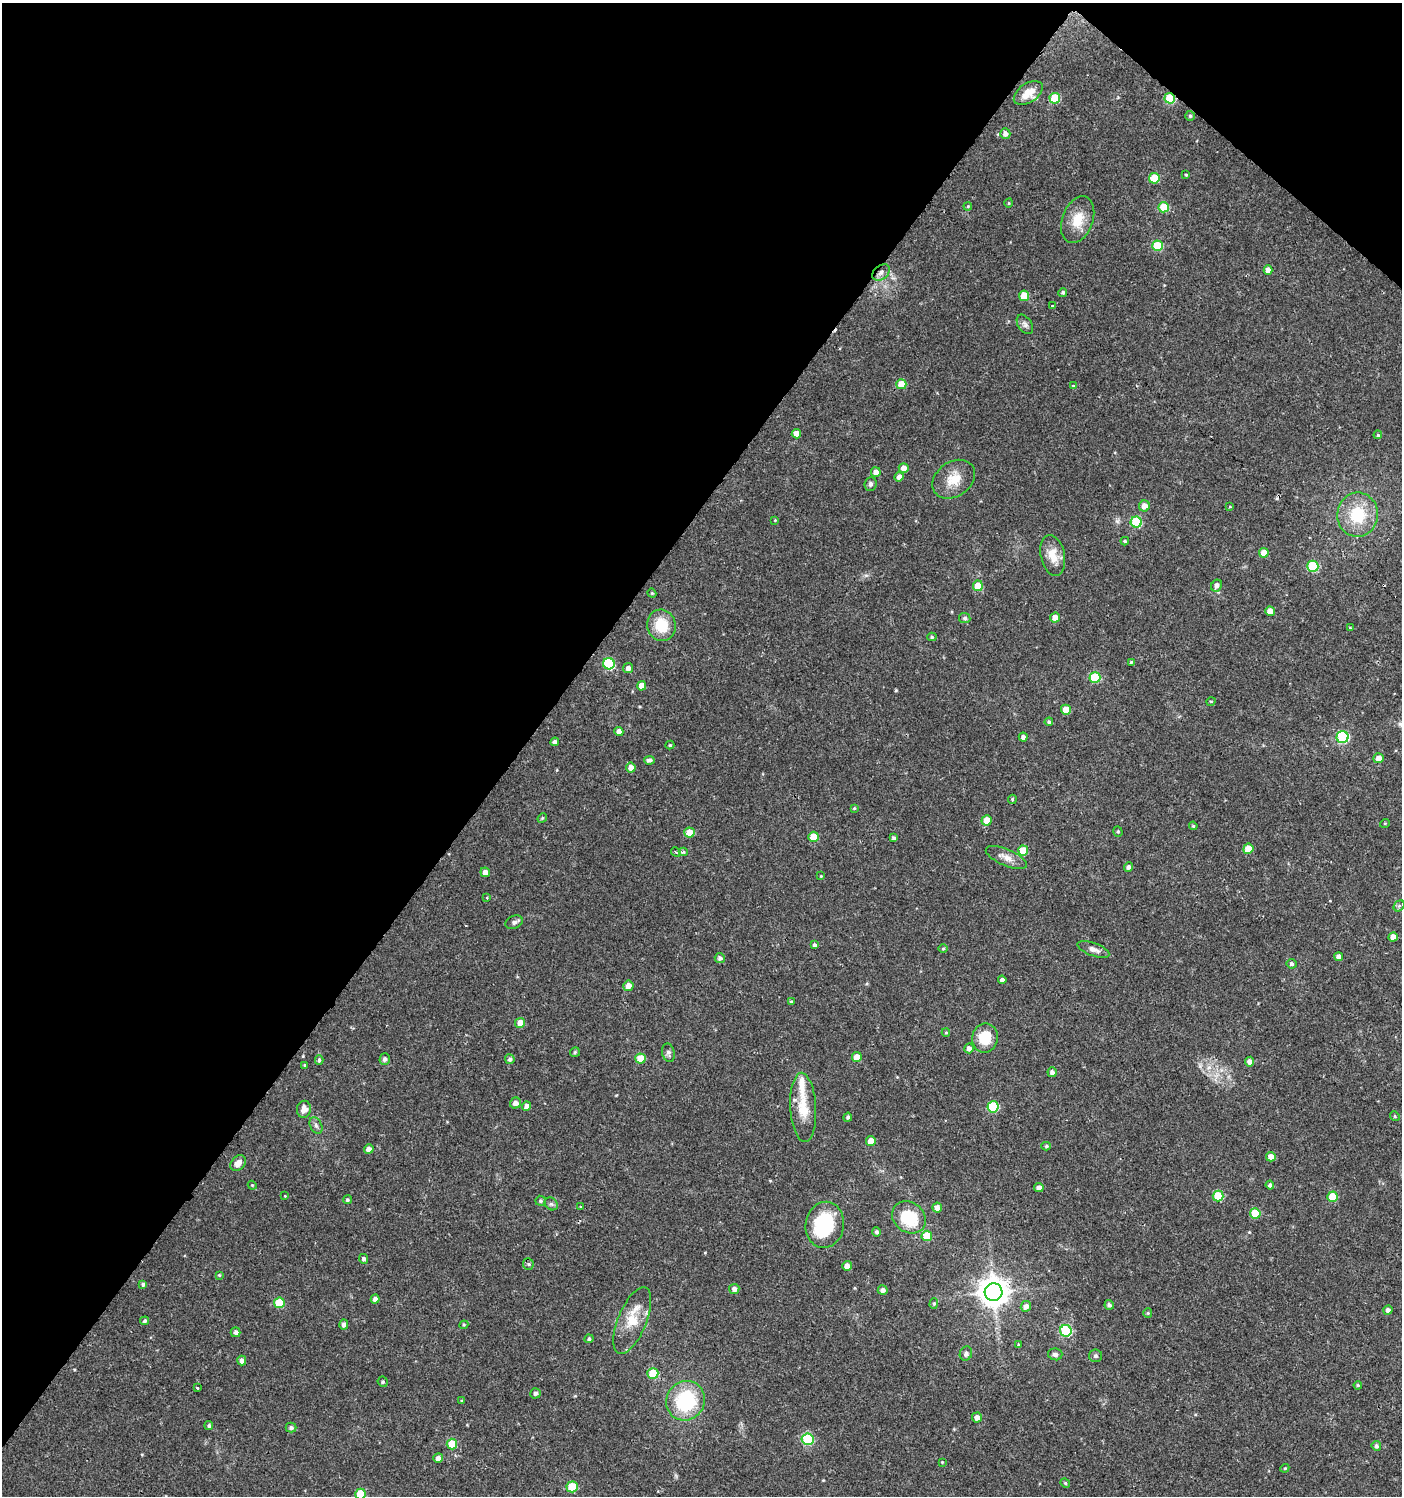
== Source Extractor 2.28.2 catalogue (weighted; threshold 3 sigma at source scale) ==
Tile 2 of 4 x 4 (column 2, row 1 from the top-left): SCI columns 1576-2975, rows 4490-5983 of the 6017 x 5984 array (HDU 1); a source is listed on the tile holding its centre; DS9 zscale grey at full resolution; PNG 1404 x 1498 px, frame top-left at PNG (2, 3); each listed source drawn as its Kron ellipse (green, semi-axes under 4 px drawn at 4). Shown black and unused: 39% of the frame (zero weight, under 2 of 3 exposures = <1% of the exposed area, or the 3 px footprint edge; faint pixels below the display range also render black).
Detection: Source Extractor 2.28.2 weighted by HDU 2 'WHT'; one run over the whole footprint, this tile lists its part. Background 0.0285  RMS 0.0035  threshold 0.0158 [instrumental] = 3 sigma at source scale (4.5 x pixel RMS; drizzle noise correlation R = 1.50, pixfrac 1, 0.0396/0.0396 arcsec/px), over >= 5 px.
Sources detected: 186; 3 cosmic-ray / hot-pixel residue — neither listed nor drawn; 2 inside a brighter listed object's ellipse — not listed separately; the other 181 listed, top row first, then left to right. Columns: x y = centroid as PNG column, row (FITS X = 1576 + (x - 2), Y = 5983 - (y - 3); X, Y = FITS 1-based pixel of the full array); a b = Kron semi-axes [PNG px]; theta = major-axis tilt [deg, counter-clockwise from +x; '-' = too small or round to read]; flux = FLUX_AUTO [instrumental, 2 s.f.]
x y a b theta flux
1028 93 16 9 34 5.2
1055 98 5 5 - 12
1170 98 5 5 - 18
1190 116 5 5 - 0.54
1005 134 5 5 - 1.6
1186 175 3 3 - 0.35
1154 178 5 5 - 13
1009 203 5 3 - 0.29
968 206 4 3 - 0.36
1164 207 5 5 - 13
1078 220 24 15 70 7.1
1158 246 5 5 - 14
1268 270 5 4 - 2.6
881 272 10 7 39 1.6
1063 292 4 4 - 0.66
1024 296 5 5 - 6.4
1052 306 3 3 - 1.6
1025 324 11 6 -56 1.2
901 384 5 5 - 6.5
1074 386 4 3 - 1.8
796 434 5 4 - 2.9
1378 435 4 4 - 0.41
904 468 5 5 - 1.9
876 472 5 4 - 2.1
899 477 5 4 - 1.9
954 479 23 17 35 6.6
870 484 7 6 - 0.77
1144 506 5 5 - 2.8
1229 507 4 3 - 0.33
1358 515 22 20 83 15
775 520 4 4 - 0.31
1136 522 5 5 - 21
1125 541 4 3 - 0.46
1264 553 5 5 - 4.1
1053 555 21 12 -78 5.1
1313 566 5 5 - 18
1217 585 6 5 - 1.5
978 586 5 5 - 6.5
652 593 4 4 - 0.38
1270 611 5 4 - 2.7
965 618 5 5 - 0.7
1055 618 5 5 - 2.6
661 625 16 14 -76 9.6
1350 628 4 4 - 0.32
932 637 4 4 - 0.49
1131 662 4 3 - 0.39
609 664 6 5 - 25
628 668 5 5 - 1.5
1095 677 5 5 - 16
642 686 5 4 - 3.9
1211 701 5 3 - 0.3
1066 710 5 5 - 4.4
1049 722 4 4 - 0.72
619 731 4 4 - 2.1
1023 737 4 4 - 1.1
1343 737 6 6 - 39
555 742 4 4 - 1.1
670 745 4 4 - 0.4
1378 758 5 5 - 2.7
649 760 5 4 - 1
631 768 5 5 - 2.3
1012 799 4 3 - 0.52
854 808 4 3 - 0.35
542 818 5 4 - 0.44
986 820 5 5 - 4.7
1385 823 5 3 - 0.28
1193 826 4 4 - 0.4
1118 831 5 4 - 0.51
689 833 5 5 - 6.3
813 837 5 5 - 6.9
894 838 4 4 - 0.77
1248 849 5 5 - 6.4
1023 851 5 5 - 8.1
676 852 5 4 - 0.5
683 852 4 4 - 0.64
1006 857 22 8 -23 3
1129 867 5 4 - 1.2
485 872 5 4 - 2.2
821 876 3 3 - 0.26
487 898 3 3 - 0.51
1399 906 6 5 - 0.59
514 922 9 6 22 0.99
1393 937 5 4 - 2.5
814 945 4 4 - 0.71
943 949 5 3 - 0.33
1093 949 17 6 -20 1.9
1339 957 4 4 - 1.8
720 958 5 5 - 1
1292 964 5 5 - 0.78
1002 980 4 4 - 1
628 986 5 5 - 2.9
791 1002 4 4 - 0.47
520 1023 5 5 - 4
946 1033 4 4 - 0.39
985 1038 15 13 80 8.4
969 1048 5 4 - 1.6
575 1052 5 4 - 0.46
668 1053 9 6 -78 1
857 1057 5 5 - 4
640 1058 5 5 - 6.3
385 1059 5 5 - 1.1
510 1059 5 5 - 0.92
319 1060 5 3 - 0.64
1250 1062 5 4 - 1.9
304 1065 4 3 - 0.33
1052 1072 5 4 - 1.2
515 1103 5 5 - 1.9
527 1106 4 4 - 1.8
803 1107 35 13 -87 8
993 1107 5 5 - 22
304 1109 8 7 - 2.6
1395 1116 5 4 - 0.42
848 1117 4 4 - 0.61
316 1125 9 5 -63 1
871 1141 5 5 - 3.9
1046 1146 4 4 - 0.51
369 1149 5 4 - 1.8
1271 1157 5 4 - 2.5
238 1163 9 6 49 2.4
252 1185 4 3 - 0.32
1270 1185 4 4 - 0.85
1039 1188 5 4 - 1.5
285 1196 3 3 - 0.25
1218 1196 5 5 - 13
1332 1197 5 5 - 9.5
347 1200 4 4 - 0.55
540 1201 5 5 - 0.7
551 1204 7 5 -44 0.75
580 1206 3 3 - 0.42
937 1208 5 5 - 1.9
1255 1213 5 5 - 9.1
909 1217 18 15 -36 14
825 1225 23 19 80 26
877 1232 4 4 - 0.8
927 1236 5 5 - 11
363 1259 5 4 - 1
528 1264 6 5 - 0.56
847 1266 5 5 - 2
219 1275 4 4 - 0.36
143 1284 4 4 - 0.75
734 1289 5 5 - 1.5
883 1290 5 5 - 1.2
994 1292 9 9 - 500
375 1299 4 4 - 1.3
279 1303 5 5 - 12
934 1304 5 4 - 0.54
1109 1305 5 4 - 1
1026 1306 5 5 - 1.8
1388 1310 4 4 - 1.4
1148 1313 5 4 - 0.39
145 1321 4 4 - 0.64
632 1321 36 14 68 9.8
344 1324 5 4 - 1.2
464 1325 4 4 - 0.42
1066 1331 6 6 - 31
236 1332 5 5 - 1.4
589 1339 4 4 - 0.76
1018 1345 4 3 - 0.52
966 1354 7 6 - 1.1
1055 1354 7 6 - 1.1
1096 1356 6 6 - 0.75
242 1361 5 4 - 1.5
653 1373 5 5 - 10
383 1382 5 5 - 0.58
1358 1385 4 3 - 0.41
197 1388 3 3 - 1.4
535 1393 5 5 - 0.98
462 1401 4 3 - 0.38
686 1401 20 19 - 25
977 1417 5 5 - 1.9
209 1426 4 4 - 0.68
291 1428 5 5 - 0.97
808 1439 6 6 - 21
452 1444 5 5 - 9
1376 1446 5 4 - 1
438 1458 5 4 - 1.6
942 1462 3 3 - 0.24
1285 1468 4 3 - 0.31
1065 1483 5 4 - 0.44
572 1487 5 5 - 14
361 1494 5 5 - 11
Overlapping masked pixels (flux is a lower limit): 2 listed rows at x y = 1170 98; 881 272
Isophote crosses this tile's border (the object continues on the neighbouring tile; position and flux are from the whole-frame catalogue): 1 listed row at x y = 361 1494